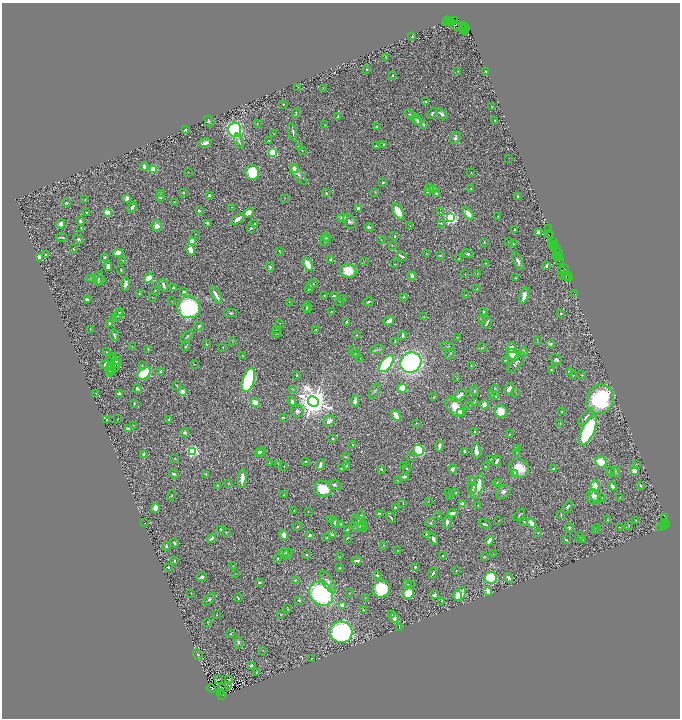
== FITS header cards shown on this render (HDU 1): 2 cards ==
NAXIS1  =                 1356
NAXIS2  =                 1432

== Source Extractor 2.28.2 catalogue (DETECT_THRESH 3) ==
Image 1356 x 1432 px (HDU 1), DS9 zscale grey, zoomed out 1/2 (1 PNG px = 2 x 2 image px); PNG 682 x 720 px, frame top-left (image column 1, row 1431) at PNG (2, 3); each listed source drawn as its Kron ellipse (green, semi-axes under 4 px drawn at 4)
Background 0.463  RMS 0.021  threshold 0.0623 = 3 sigma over >= 5 px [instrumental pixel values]
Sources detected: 607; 77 cannot appear on this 1/2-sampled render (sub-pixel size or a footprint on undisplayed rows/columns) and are neither listed nor drawn; of the other 530, the 500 brightest by FLUX_AUTO listed and drawn (30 fainter detections omitted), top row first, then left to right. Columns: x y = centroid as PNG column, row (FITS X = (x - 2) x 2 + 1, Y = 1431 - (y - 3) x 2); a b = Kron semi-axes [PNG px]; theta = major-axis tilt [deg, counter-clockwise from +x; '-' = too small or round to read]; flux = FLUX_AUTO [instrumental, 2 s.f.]
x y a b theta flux
448 20 2 1 - 27
455 20 3 2 - 200
446 22 2 1 - 35
450 22 3 1 - 33
452 23 4 2 - 97
455 25 6 2 -44 130
462 26 2 1 - 20
465 26 2 1 - 170
466 28 2 1 - 19
463 29 4 2 - 290
465 31 4 2 - 110
412 36 3 3 - 6.3
386 57 3 2 - 2.3
367 70 2 2 - 2.5
458 71 3 2 - 2.1
486 71 3 2 - 5.2
393 76 2 2 - 3.4
298 87 3 2 - 1.5
323 88 2 2 - 1.8
425 102 4 3 - 5.8
283 104 2 2 - 4.9
492 106 2 1 - 1.5
296 113 5 2 - 3.4
432 113 6 3 69 6.2
410 114 6 3 -35 4.4
441 114 6 3 -39 15
338 116 2 2 - 3.1
417 120 6 4 -44 12
209 121 5 2 - 3.7
495 121 2 2 - 2.2
418 122 3 3 - 9.3
257 123 3 2 - 1.8
423 124 3 2 - 4.4
324 125 2 2 - 1.5
377 127 4 3 - 5.7
185 130 3 2 - 5.3
235 130 7 6 - 570
293 132 8 2 -80 9.8
273 133 3 2 - 1.6
455 138 6 5 - 12
269 140 2 1 - 1.7
239 141 8 3 -72 7.9
205 143 7 4 11 20
383 144 2 2 - 4
299 146 2 2 - 12
376 146 4 2 - 2.8
302 151 3 2 - 1.8
273 153 3 3 - 370
508 158 2 2 - 1.3
144 167 4 2 - 13
153 169 4 3 - 110
294 169 4 2 - 61
252 172 7 6 - 210
188 173 2 2 - 1.3
471 173 3 2 - 1.7
298 174 12 4 -52 14
383 183 3 2 - 3.2
430 188 3 3 - 5.6
471 189 3 2 - 3.2
434 190 4 3 - 10
375 192 4 2 - 2.7
427 192 4 3 - 3.9
183 193 3 3 - 2.9
326 193 3 2 - 3.3
437 193 4 3 - 8.4
160 194 3 2 - 11
210 196 3 2 - 8.4
160 197 3 3 - 8.2
518 197 3 2 - 4.7
127 198 4 3 - 12
285 198 3 2 - 1.6
85 200 3 2 - 1.5
174 202 2 2 - 1.5
66 203 3 2 - 4.9
132 207 6 3 52 8.3
232 207 3 2 - 1.4
358 208 4 3 - 7.7
199 211 4 3 - 6.6
398 211 9 4 -62 74
107 212 4 2 - 50
440 212 3 2 - 2.7
87 213 2 2 - 2.8
248 213 5 4 - 34
468 213 7 4 -56 38
498 217 2 2 - 1.6
342 218 5 4 - 14
450 218 3 3 - 1400
237 219 8 3 37 25
80 221 4 3 - 12
349 221 8 6 -55 12
208 223 3 2 - 9.9
255 223 2 1 - 2.3
441 223 4 2 - 2.9
61 224 4 4 - 19
157 226 5 5 - 26
410 226 3 2 - 1.5
369 227 5 3 - 11
250 228 3 2 - 4
81 229 2 1 - 1.7
549 229 3 2 - 51
514 230 3 2 - 4.5
538 232 2 2 - 57
196 234 3 2 - 1.8
548 234 2 1 - 19
550 235 2 1 - 24
395 236 3 2 - 3
62 237 6 2 -3 6.8
326 238 5 3 - 4.2
79 239 5 3 - 6.8
381 240 3 2 - 1.8
325 241 5 3 - 5.8
192 242 3 3 - 48
484 242 3 2 - 3.4
508 242 2 2 - 1.7
554 242 2 1 - 23
513 244 2 2 - 1.9
551 244 2 1 - 8.3
554 244 2 1 - 33
392 245 3 3 - 2.6
553 246 2 1 - 14
554 247 4 2 - 88
73 249 2 2 - 3.3
556 249 4 2 - 85
190 250 6 4 -77 35
279 251 3 1 - 2.6
118 253 4 3 - 43
426 253 2 1 - 1.7
558 253 3 1 - 62
46 254 2 2 - 5.4
467 254 5 3 - 6.7
440 255 3 3 - 4
401 256 6 2 -28 9.2
556 256 3 1 - 33
40 257 4 3 - 37
105 257 2 2 - 6.7
557 257 3 1 - 40
560 258 2 2 - 29
459 259 3 2 - 2.9
330 260 2 2 - 6.3
560 260 4 2 - 85
123 261 3 3 - 3.1
364 261 3 2 - 2.3
518 261 10 3 -67 11
485 263 3 2 - 2.4
308 264 7 3 -64 78
395 264 2 2 - 2.1
108 266 4 3 - 16
546 266 3 2 - 9.1
270 267 5 3 - 7.5
564 269 3 2 - 64
121 270 2 2 - 3.6
562 270 2 1 - 43
348 271 8 7 - 96
465 274 2 1 - 1.5
477 274 3 1 - 1.7
561 275 3 2 - 1.6
566 275 2 1 - 76
412 276 4 3 - 11
567 276 2 1 - 30
568 277 3 1 - 25
91 278 3 2 - 2.1
98 278 7 3 80 11
149 278 5 3 - 98
516 278 3 2 - 3.1
569 279 2 1 - 9.8
101 280 4 2 - 3.4
126 284 6 4 85 14
312 284 6 4 30 9.8
164 285 6 3 -70 15
174 288 2 2 - 8
309 288 5 2 - 7.7
477 289 3 2 - 4.4
155 291 3 2 - 2.5
184 292 3 2 - 5.1
575 293 2 1 - 13
139 294 3 3 - 3.6
216 295 9 2 -59 27
324 295 2 2 - 1.7
466 295 3 2 - 3.5
524 295 8 3 74 30
334 296 3 2 - 6.1
403 297 2 2 - 4
153 298 3 2 - 1.5
87 299 2 2 - 31
343 299 2 2 - 1.3
171 301 2 1 - 1.3
340 301 2 2 - 1.6
289 302 2 1 - 1.2
368 302 5 3 - 6.5
189 307 11 11 - 520
307 307 6 3 -81 9
306 308 2 1 - 2.8
331 311 4 2 - 2.9
120 312 2 2 - 3
484 312 3 2 - 3.1
231 313 6 3 1 6.7
561 314 3 3 - 3.6
118 315 6 3 69 5.9
424 317 2 2 - 2.9
113 318 3 3 - 3.7
482 320 3 2 - 1.9
389 321 5 3 - 15
346 322 4 2 - 4.3
109 323 3 3 - 5.8
280 323 2 1 - 1.6
487 323 6 2 61 10
199 326 5 3 - 6.7
90 329 2 2 - 2.8
276 329 2 1 - 1.5
316 330 2 2 - 1.6
277 334 5 3 - 3.5
114 335 6 3 -80 7.9
357 335 2 2 - 2.2
402 335 4 2 - 6.9
187 336 7 3 39 7.1
457 337 3 2 - 1.7
537 340 3 2 - 1.7
232 341 4 2 - 2.5
395 341 3 2 - 1.9
206 344 4 2 - 3.5
551 344 4 3 - 6.7
185 346 5 3 - 5.2
132 347 3 2 - 1.5
223 347 3 2 - 1.8
448 347 7 2 -22 3.5
482 348 4 3 - 4.7
511 348 5 4 - 18
148 349 2 2 - 3
353 349 2 2 - 4.2
377 350 7 3 15 5.3
523 351 4 3 - 16
106 352 2 2 - 3.8
355 353 2 2 - 3.3
450 354 6 2 69 3.9
513 355 7 4 -49 51
242 356 3 2 - 2
114 357 2 1 - 11
360 358 2 1 - 1.5
111 359 3 1 - 2.4
118 360 2 2 - 4.2
505 360 3 2 - 1.6
556 360 6 4 -38 10
115 363 5 2 - 29
411 363 11 10 - 970
516 363 12 5 50 15
195 364 3 2 - 1.3
386 364 10 5 53 420
105 365 2 2 - 2.1
142 365 2 2 - 2
111 366 3 2 - 8.8
471 366 2 2 - 4.1
116 367 2 1 - 1.3
110 369 2 2 - 1.2
552 370 2 2 - 2.1
111 372 2 1 - 3.2
160 372 3 3 - 5.1
569 372 3 2 - 2.6
144 373 7 5 40 190
109 374 3 1 - 2.4
297 375 3 2 - 4.9
581 375 2 2 - 1.8
573 376 3 1 - 2.6
457 379 2 1 - 2.1
248 380 12 6 73 350
176 385 4 2 - 2.3
402 388 5 4 - 64
495 388 3 2 - 2.6
137 389 4 2 - 7.8
509 389 6 4 67 16
293 390 2 2 - 1.7
375 391 8 2 62 6
474 391 5 3 - 4.9
182 392 3 3 - 32
516 392 3 2 - 2.1
96 393 2 1 - 1.6
119 394 3 2 - 19
492 395 2 2 - 1.4
459 396 9 4 37 25
496 396 3 2 - 3.2
434 397 3 3 - 3.2
600 399 15 13 54 400
292 401 5 3 - 12
313 401 6 5 - 8400
355 401 6 4 83 15
474 402 4 2 - 1.7
255 403 5 3 - 62
134 404 3 2 - 3.2
470 405 2 1 - 1.2
484 405 4 3 - 30
455 407 12 7 -49 71
297 411 6 6 - 13
501 411 6 6 - 67
460 412 2 2 - 80
562 412 3 2 - 3.1
396 415 6 4 -58 33
283 417 3 2 - 2.8
586 417 10 3 52 13
118 419 2 1 - 1.6
169 419 3 2 - 6.8
106 420 2 2 - 2
329 421 6 4 43 18
416 423 2 2 - 2.5
560 424 3 1 - 1.5
133 425 3 2 - 1.5
129 429 4 3 - 14
475 431 2 2 - 3.6
588 431 16 6 65 570
184 432 5 4 - 7.7
510 434 2 1 - 2.1
332 439 3 2 - 5.7
352 445 2 1 - 2
439 446 5 2 - 17
517 449 3 2 - 3.4
419 450 5 5 - 350
193 451 3 3 - 810
476 451 8 3 -83 29
259 452 4 3 - 13
261 452 5 3 - 7.9
465 452 3 2 - 8.8
517 452 2 2 - 1.4
144 454 4 3 - 9.7
346 457 4 2 - 4.3
411 457 2 2 - 1.8
175 459 2 1 - 1.3
491 459 2 2 - 1.6
305 461 3 2 - 3.5
497 461 5 2 - 12
269 462 2 2 - 1.3
601 462 6 5 - 75
279 464 3 1 - 3
320 465 5 3 - 20
404 465 2 1 - 2.1
637 465 3 2 - 1.9
346 466 3 2 - 3.1
284 467 2 1 - 2
485 467 2 2 - 2.2
406 468 3 2 - 4.1
519 468 10 9 - 80
341 469 4 3 - 4.8
381 469 3 3 - 6.4
452 469 4 3 - 8.2
553 469 3 2 - 4.4
634 470 3 3 - 36
610 471 4 3 - 3.7
616 472 5 3 - 4.5
515 473 3 2 - 72
174 474 5 3 - 5.6
206 474 3 2 - 2.8
404 477 4 3 - 9.7
242 478 9 3 84 38
472 480 4 3 - 5.2
398 481 4 2 - 2.3
499 482 2 2 - 2.2
228 483 3 2 - 2.6
496 483 4 3 - 3.5
217 485 4 2 - 2.4
335 485 7 5 -22 8.6
640 485 4 3 - 4.4
478 486 13 5 71 61
595 486 6 4 -90 69
612 486 4 3 - 18
473 488 6 4 71 15
323 489 9 7 -29 100
503 492 8 6 41 15
449 493 3 3 - 2.5
455 493 2 2 - 4.6
172 495 5 2 - 2.4
284 495 4 3 - 3.5
449 496 4 2 - 1.6
592 496 7 6 - 20
596 497 8 4 -53 16
602 497 3 2 - 2.6
620 498 3 1 - 1.4
428 502 2 2 - 1.3
403 504 2 1 - 1.9
463 504 2 2 - 79
478 506 3 2 - 1.3
395 507 2 2 - 3.6
568 507 6 3 63 8.7
155 508 4 3 - 42
294 510 2 1 - 2.1
308 511 2 1 - 1.2
379 513 3 2 - 5.2
452 513 5 3 - 17
519 515 7 2 50 5.1
561 515 4 2 - 4
360 516 4 4 - 6.4
439 516 2 2 - 2.4
391 517 6 2 -51 4.7
665 518 2 2 - 69
331 519 3 3 - 9.9
499 520 3 2 - 1.3
607 520 4 3 - 3.7
636 520 2 2 - 2
524 521 3 2 - 4.1
447 522 7 3 84 13
665 522 3 1 - 41
144 523 2 1 - 2
335 523 5 3 - 12
360 523 10 5 -50 27
431 523 5 4 - 6.2
532 523 5 3 - 67
340 524 3 3 - 4.3
485 524 6 2 -30 7.1
664 524 3 2 - 380
666 524 3 2 - 85
628 525 3 2 - 2.2
362 526 4 3 - 6.2
664 526 2 2 - 68
298 527 5 3 - 4.5
357 527 6 4 -33 19
619 527 2 1 - 1.8
569 528 4 3 - 7.6
597 528 4 3 - 4.2
661 528 4 2 - 50
347 529 3 2 - 3.4
221 530 2 2 - 3.9
595 530 4 3 - 3.2
227 532 3 2 - 2.2
538 533 2 2 - 3.5
284 535 4 4 - 33
310 535 3 3 - 6.7
332 535 4 3 - 3.6
426 535 2 2 - 4.3
579 536 2 2 - 5.2
211 538 4 2 - 12
327 538 3 2 - 3.3
347 538 3 2 - 3.1
433 539 6 3 -63 15
582 539 2 2 - 1.4
566 540 3 2 - 5.2
489 541 5 3 - 22
174 543 5 2 - 6.4
383 545 3 2 - 2.1
166 546 4 2 - 7.3
398 550 2 1 - 1.7
284 553 5 3 - 12
287 554 6 3 45 5.2
306 554 2 2 - 3.1
493 554 3 2 - 2.3
443 556 2 2 - 5.7
484 556 4 3 - 4.5
339 557 3 2 - 2.4
278 558 3 2 - 2.2
175 561 2 2 - 11
357 561 5 2 - 8.5
232 566 2 2 - 1.5
168 567 2 2 - 4.7
415 567 2 2 - 7.4
339 568 3 3 - 3.9
456 570 2 1 - 1.6
433 573 6 3 61 6.9
235 574 3 2 - 1.5
377 575 4 3 - 5.7
202 577 5 2 - 14
491 578 6 6 - 370
509 578 5 3 - 9.7
295 580 3 3 - 3
260 582 3 2 - 5.8
328 582 13 5 -58 27
407 584 4 2 - 5.9
411 584 3 2 - 3.4
382 589 9 8 - 190
488 591 4 3 - 38
191 593 2 1 - 1.4
349 593 2 1 - 2.2
409 593 6 5 - 81
321 594 13 11 -44 630
460 594 8 5 56 51
434 595 3 2 - 13
458 596 5 4 - 74
238 598 3 2 - 3.8
365 598 3 2 - 1.7
209 599 7 4 42 7
299 600 3 3 - 3.6
442 601 2 2 - 1.6
342 605 3 2 - 88
287 609 3 1 - 3
363 610 3 2 - 2.9
280 614 2 1 - 1.4
392 614 4 3 - 7
216 615 3 2 - 2.6
394 618 5 3 - 29
208 622 3 2 - 2
399 627 3 2 - 1.8
341 632 11 10 - 760
230 634 3 2 - 3.2
238 643 6 4 -79 8.3
263 651 3 2 - 2.2
198 655 5 2 - 3.3
311 659 3 2 - 1.3
251 665 3 2 - 7.7
256 673 2 1 - 1.5
218 679 2 1 - 1.5
229 680 2 1 - 43
228 686 3 1 - 1.3
223 687 2 1 - 1.6
211 688 4 3 - 250
220 693 2 1 - 61
221 695 3 2 - 320
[30 fainter detections neither listed nor drawn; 77 sub-pixel or undisplayed-footprint detections neither listed nor drawn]